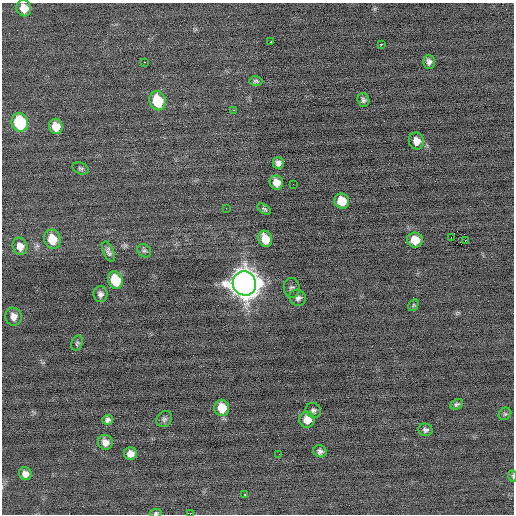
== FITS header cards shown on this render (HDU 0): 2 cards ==
NAXIS1  =                  512 / Axis length
NAXIS2  =                  512 / Axis length

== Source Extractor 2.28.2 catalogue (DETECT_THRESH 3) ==
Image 512 x 512 px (HDU 0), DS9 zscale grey, 1 PNG px = 1 image px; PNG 516 x 516 px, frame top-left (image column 1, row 512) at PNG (2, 3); each listed source drawn as its Kron ellipse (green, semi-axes under 4 px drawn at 4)
Background -0.151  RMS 0.71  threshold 2.14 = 3 sigma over >= 5 px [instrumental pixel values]
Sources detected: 52; all 52 listed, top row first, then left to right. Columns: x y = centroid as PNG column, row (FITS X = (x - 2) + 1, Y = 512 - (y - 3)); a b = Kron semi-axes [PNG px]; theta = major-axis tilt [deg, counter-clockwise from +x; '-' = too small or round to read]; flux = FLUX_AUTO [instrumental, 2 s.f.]
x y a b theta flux
24 8 8 7 - 590
271 42 3 2 - 540
381 44 4 2 - 520
144 62 2 2 - 68
429 62 7 6 - 170
256 81 6 5 - 95
363 100 7 6 - 120
157 101 10 8 -69 1700
233 110 3 2 - 170
20 122 9 8 - 3200
56 126 7 7 - 600
416 141 8 7 - 380
278 163 6 5 - 210
81 168 8 5 -22 100
276 182 7 6 - 420
293 184 2 2 - 22
342 201 8 7 - 830
226 208 2 2 - 62
264 209 7 4 -35 93
451 237 4 2 - 1700
52 239 10 8 -70 940
265 239 8 6 -69 800
415 240 8 7 - 790
465 240 3 2 - 130
20 246 9 7 -69 370
144 251 7 6 - 100
108 252 10 5 -68 170
115 280 9 7 -71 1500
244 283 12 11 - 74000
292 288 10 8 -83 150
100 294 8 7 - 190
298 298 8 8 - 200
413 305 6 4 60 60
14 317 9 8 - 340
77 343 8 5 69 92
457 404 7 5 25 100
222 408 8 7 - 890
313 410 8 7 - 130
505 414 7 5 43 78
164 419 8 7 - 140
108 420 5 5 - 150
307 420 8 7 - 560
425 430 7 6 - 130
105 442 7 7 - 320
320 451 7 6 - 150
130 454 6 6 - 340
279 454 2 2 - 65
25 474 6 6 - 260
513 476 6 3 -87 57
244 494 3 2 - 140
156 513 6 4 11 77
190 514 2 2 - 78
At the frame edge (FLAGS 8, measured only in part): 4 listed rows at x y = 24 8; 513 476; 156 513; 190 514